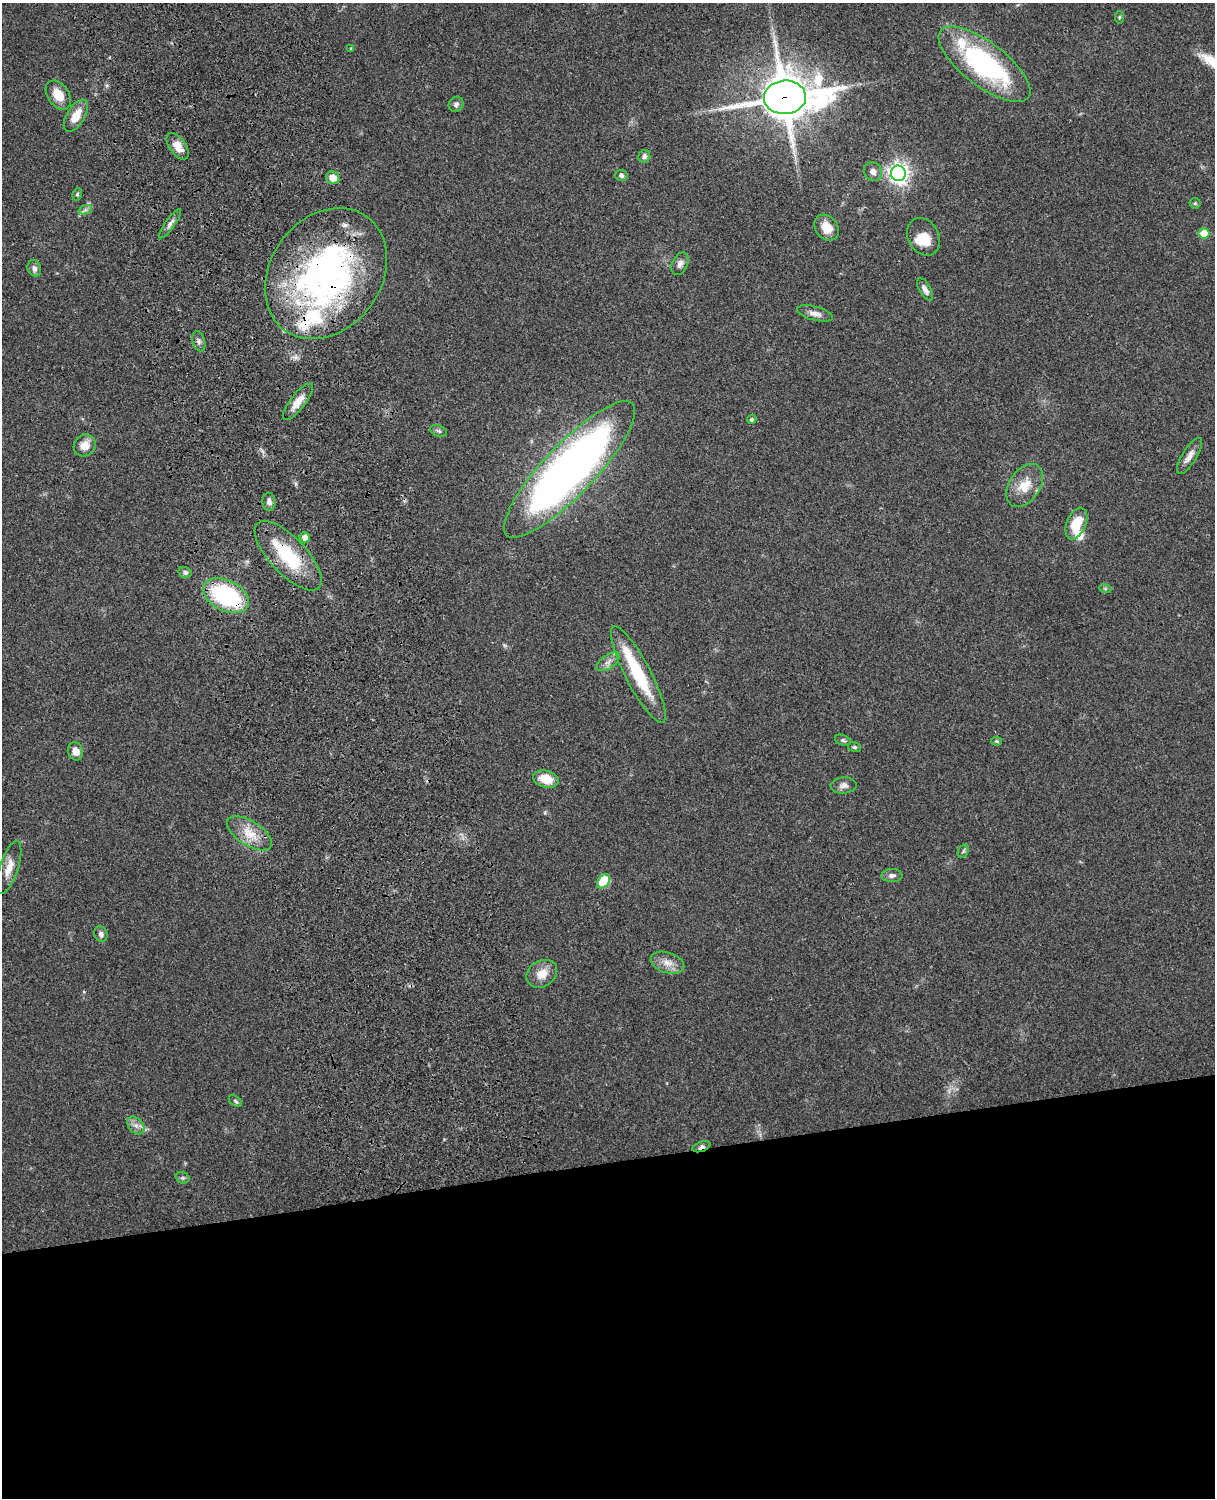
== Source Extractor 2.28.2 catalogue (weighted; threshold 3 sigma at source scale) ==
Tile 11 of 4 x 3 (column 3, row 3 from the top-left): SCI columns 2544-3756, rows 164-1659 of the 5089 x 4927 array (HDU 1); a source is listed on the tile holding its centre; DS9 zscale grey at full resolution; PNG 1217 x 1500 px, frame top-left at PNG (2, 3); each listed source drawn as its Kron ellipse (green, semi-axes under 4 px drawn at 4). Shown black and unused: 23% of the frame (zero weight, under 3 of 4 exposures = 6% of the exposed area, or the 3 px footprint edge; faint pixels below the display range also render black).
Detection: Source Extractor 2.28.2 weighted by HDU 2 'WHT'; one run over the whole footprint, this tile lists its part. Background 0.0899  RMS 0.0062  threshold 0.0277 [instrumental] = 3 sigma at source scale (4.5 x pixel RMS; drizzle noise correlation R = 1.50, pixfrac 1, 0.05/0.05 arcsec/px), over >= 5 px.
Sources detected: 69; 2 inside a brighter object's white glare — neither listed nor drawn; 7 inside a brighter listed object's ellipse — not listed separately; the other 60 listed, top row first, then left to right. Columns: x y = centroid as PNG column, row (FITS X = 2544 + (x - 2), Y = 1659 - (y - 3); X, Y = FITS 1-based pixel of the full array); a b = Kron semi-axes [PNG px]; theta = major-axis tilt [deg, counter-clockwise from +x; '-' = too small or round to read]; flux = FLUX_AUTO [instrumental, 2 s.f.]
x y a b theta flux
1119 17 6 4 83 0.92
351 49 4 3 - 0.63
985 64 55 22 -37 94
58 95 16 10 -55 9.5
785 97 21 16 5 2300
456 104 8 7 - 2
76 116 18 9 59 9.6
177 146 15 8 -54 7.5
644 156 6 6 - 1.7
873 172 10 8 -47 3.5
898 173 8 7 - 370
621 176 6 5 - 1.6
333 178 7 6 - 6.4
77 194 6 4 69 0.84
1195 203 5 5 - 0.93
85 210 7 4 18 1.4
170 224 17 5 55 2.8
826 228 14 11 -50 9.3
1204 233 5 5 - 13
924 237 20 15 -61 11
680 264 12 7 66 2.9
34 268 8 6 -71 2.4
326 274 70 55 54 210
925 289 12 5 -61 3.3
815 313 18 7 -15 4
199 341 10 6 -74 1.9
298 402 22 7 52 7.4
752 420 5 4 - 1.3
439 431 8 5 -20 1.4
85 445 11 10 - 7
1190 456 21 7 58 4.5
570 469 91 25 46 400
1025 485 24 15 57 12
269 502 9 6 -85 2.4
1076 524 17 9 67 15
305 537 5 5 - 4.4
288 556 44 18 -47 36
185 572 6 5 - 1.6
1105 588 6 4 -19 0.78
226 596 24 15 -26 65
608 662 13 6 35 3.4
638 674 54 12 -63 37
843 740 8 5 -21 1.2
996 741 5 4 - 0.77
854 747 6 5 - 1.1
75 751 9 7 -73 4.9
546 779 13 8 -14 11
844 785 13 8 4 2.9
250 833 25 12 -33 12
963 851 7 5 59 1.2
9 868 28 9 72 7.7
892 875 10 6 2 2.2
603 881 8 5 51 28
101 934 8 6 -68 1.9
667 963 17 10 -18 6.2
542 974 16 13 34 8.2
235 1101 7 4 -36 1
136 1125 10 7 -48 3.2
701 1147 9 5 19 2.1
182 1178 7 5 -20 1.2
Overlapping masked pixels (flux is a lower limit): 6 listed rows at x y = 785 97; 177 146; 326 274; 288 556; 226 596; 701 1147